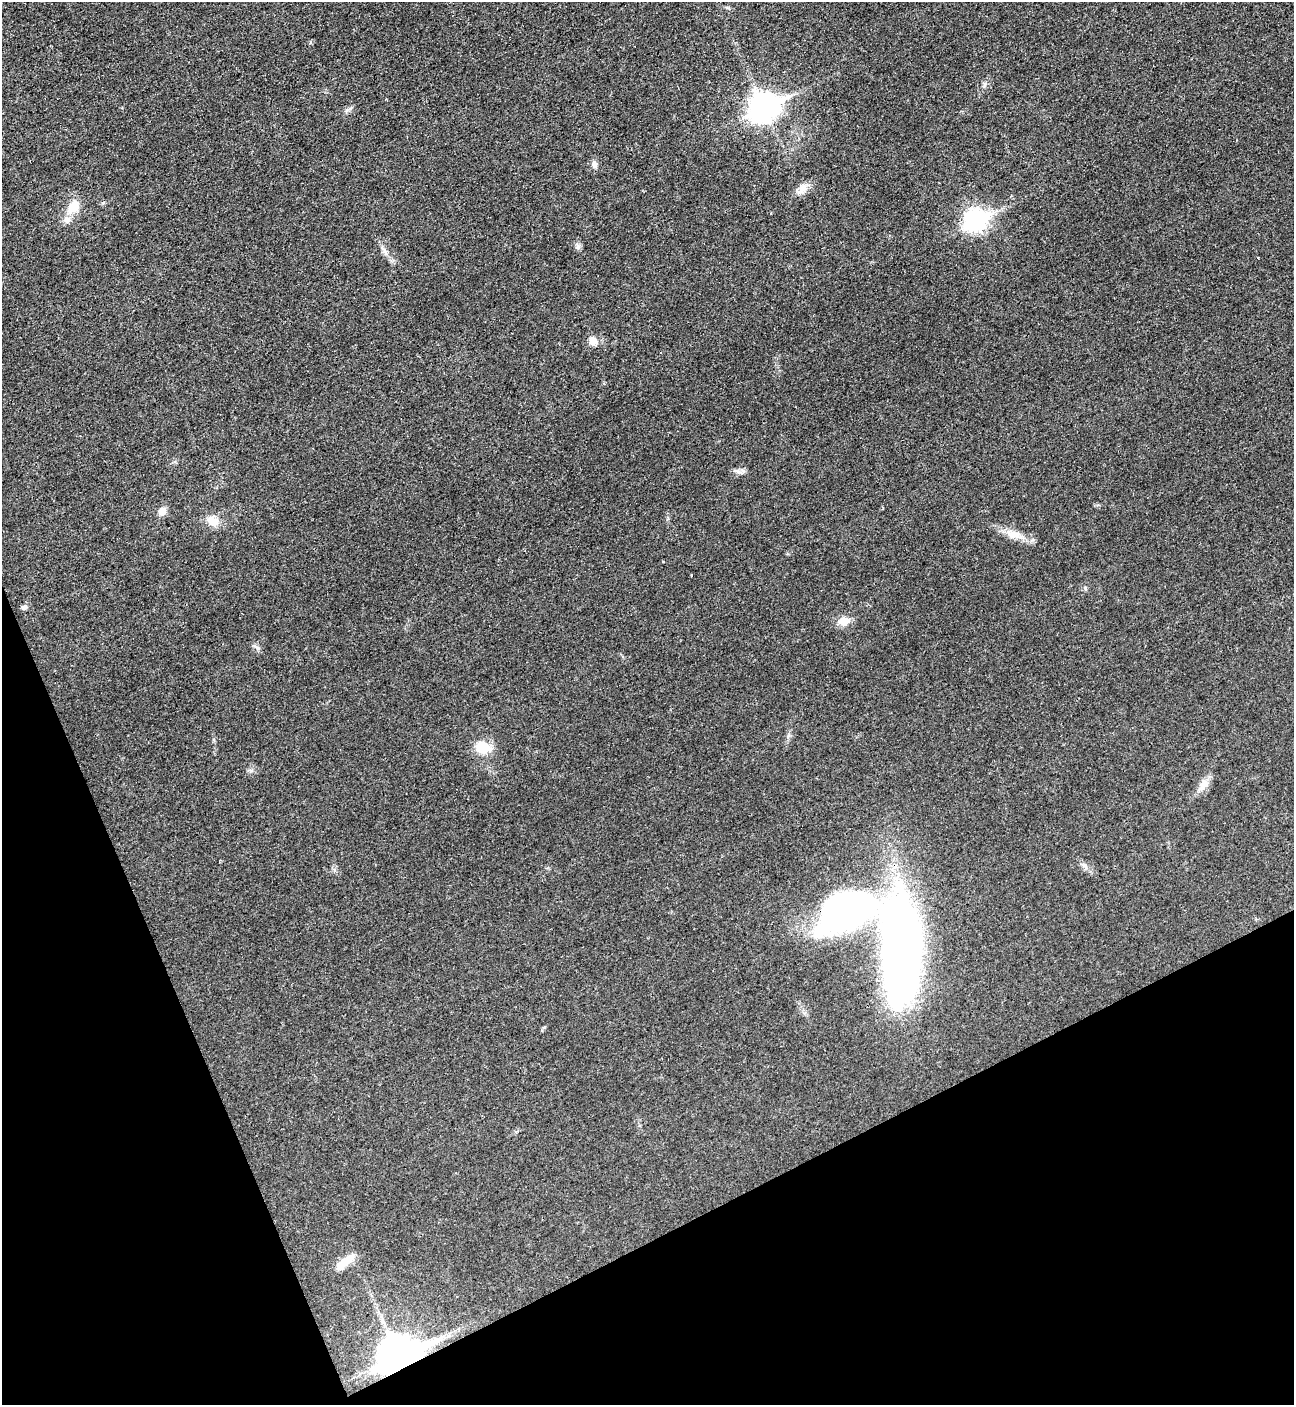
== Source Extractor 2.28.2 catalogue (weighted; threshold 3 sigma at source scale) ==
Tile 14 of 4 x 4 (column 2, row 4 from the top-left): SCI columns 1452-2743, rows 22-1424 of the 5627 x 5645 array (HDU 1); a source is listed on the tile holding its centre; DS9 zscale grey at full resolution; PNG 1296 x 1407 px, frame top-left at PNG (2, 2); no overlay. Shown black and unused: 21% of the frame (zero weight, under 3 of 4 exposures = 1% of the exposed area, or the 3 px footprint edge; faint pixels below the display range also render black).
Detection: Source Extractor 2.28.2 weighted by HDU 2 'WHT'; one run over the whole footprint, this tile lists its part. Background 0.035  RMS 0.0048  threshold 0.0217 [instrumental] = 3 sigma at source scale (4.5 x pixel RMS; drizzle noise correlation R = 1.50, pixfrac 1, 0.05/0.05 arcsec/px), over >= 5 px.
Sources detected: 24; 1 inside a brighter listed object's ellipse — not listed separately; the other 23 listed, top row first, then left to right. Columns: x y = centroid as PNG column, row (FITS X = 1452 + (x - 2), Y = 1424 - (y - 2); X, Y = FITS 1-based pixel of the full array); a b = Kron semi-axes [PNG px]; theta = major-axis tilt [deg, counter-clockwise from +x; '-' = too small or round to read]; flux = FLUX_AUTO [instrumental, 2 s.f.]
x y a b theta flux
764 107 11 10 - 520
594 164 9 7 -80 2
802 189 17 10 47 4.3
74 207 17 12 53 8.7
976 220 10 8 28 240
577 246 9 5 72 1.3
384 250 9 4 -71 1.4
593 341 11 10 - 4
661 352 3 2 - 0.62
743 471 7 6 - 1.4
163 511 10 8 71 3.1
213 521 19 12 -38 5.4
1014 534 25 11 -17 7.3
663 561 3 3 - 0.78
24 607 8 6 14 1.4
844 621 13 10 5 5.6
483 747 19 15 -11 11
1203 785 18 10 54 4.7
1085 866 11 6 -45 1.9
844 909 49 30 25 180
900 952 110 35 -90 330
344 1262 25 9 42 7.1
399 1356 15 11 23 1400
Overlapping masked pixels (flux is a lower limit): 2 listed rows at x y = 844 909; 399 1356
Unlisted compact peaks at least as high as the median listed source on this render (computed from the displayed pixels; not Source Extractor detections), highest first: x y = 258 648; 985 84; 1085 588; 251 771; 103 203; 788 736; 544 1027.